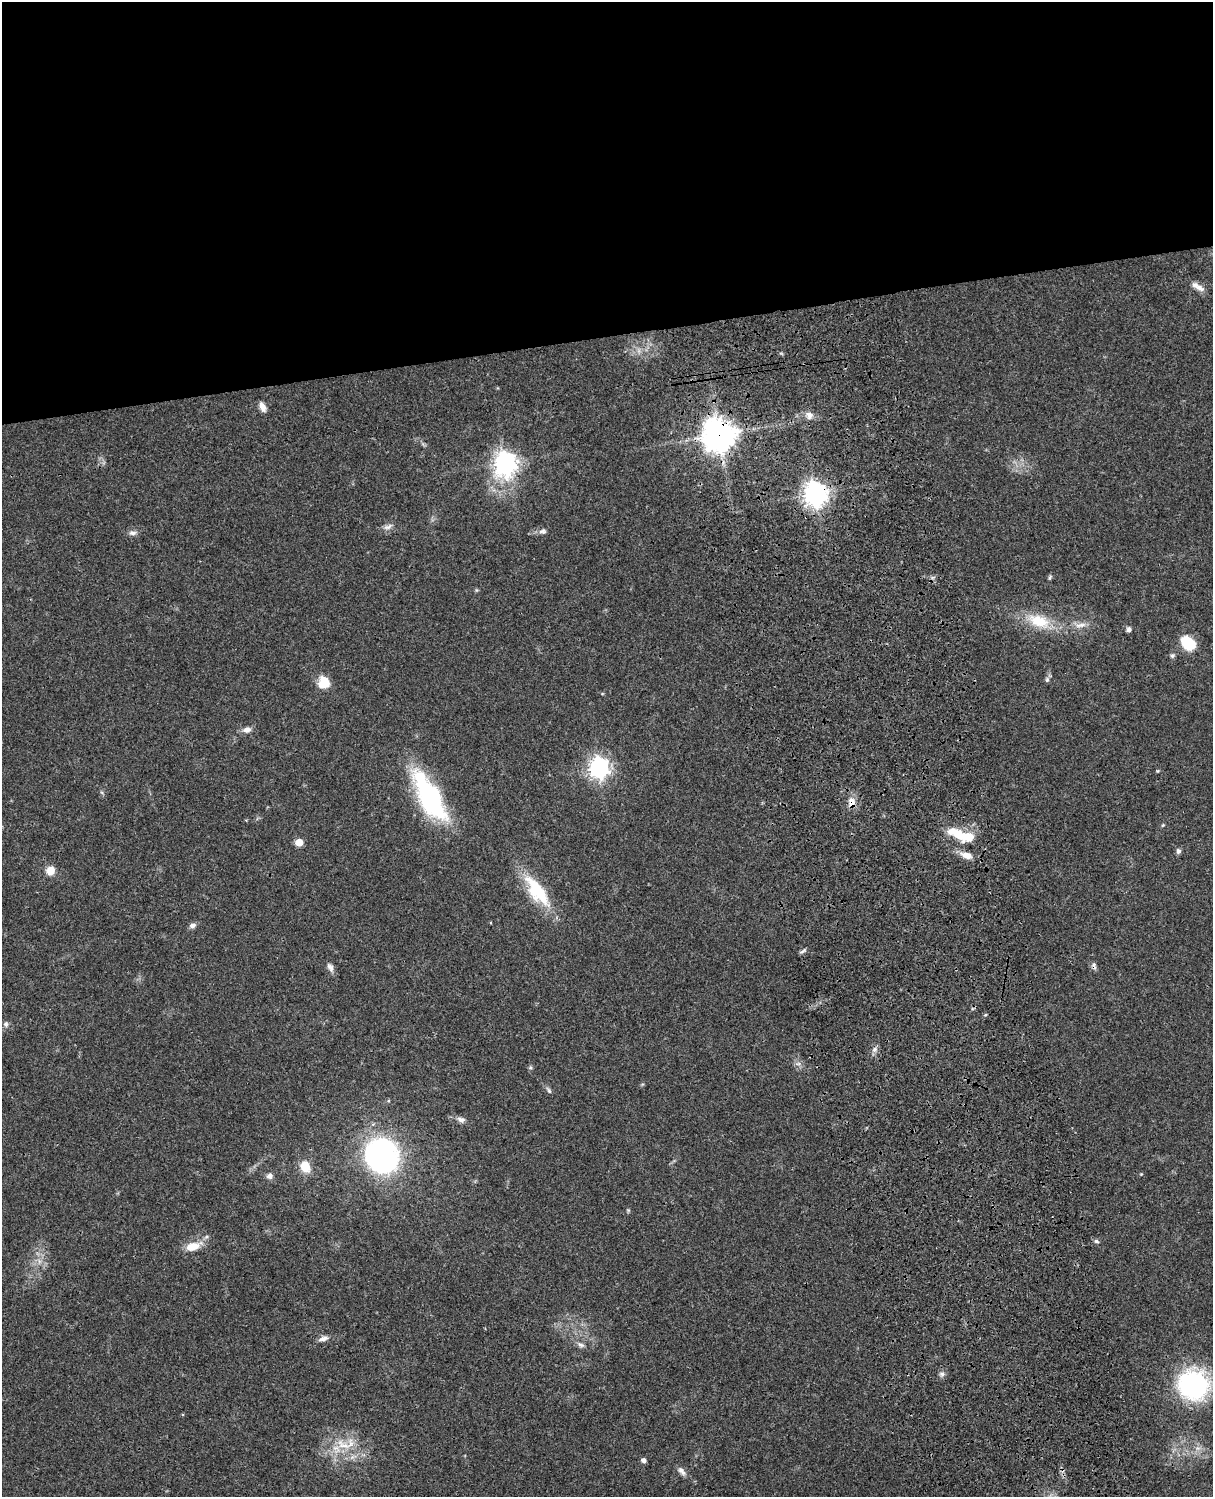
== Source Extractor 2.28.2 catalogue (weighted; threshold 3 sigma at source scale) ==
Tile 2 of 4 x 3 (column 2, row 1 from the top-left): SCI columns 1334-2544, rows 3267-4761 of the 5085 x 4926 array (HDU 1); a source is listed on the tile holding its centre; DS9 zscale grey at full resolution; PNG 1215 x 1499 px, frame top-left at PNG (2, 2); no overlay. Shown black and unused: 23% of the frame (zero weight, under 3 of 4 exposures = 6% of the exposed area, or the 3 px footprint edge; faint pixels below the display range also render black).
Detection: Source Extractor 2.28.2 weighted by HDU 2 'WHT'; one run over the whole footprint, this tile lists its part. Background 0.0752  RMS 0.0058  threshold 0.0259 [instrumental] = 3 sigma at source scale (4.5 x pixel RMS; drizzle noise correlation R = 1.50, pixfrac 1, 0.05/0.05 arcsec/px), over >= 5 px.
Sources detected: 57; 3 inside a brighter object's white glare — not listed; the other 54 listed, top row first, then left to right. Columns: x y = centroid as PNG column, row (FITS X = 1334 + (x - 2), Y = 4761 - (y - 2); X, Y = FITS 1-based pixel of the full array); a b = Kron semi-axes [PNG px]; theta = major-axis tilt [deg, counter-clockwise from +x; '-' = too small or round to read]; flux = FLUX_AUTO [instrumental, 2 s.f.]
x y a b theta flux
1200 288 15 8 -29 4
262 407 11 6 -66 3.8
809 415 10 9 - 3.6
719 435 11 10 - 920
505 463 9 8 - 450
815 494 8 8 - 530
388 527 14 6 22 2.6
543 531 10 7 -1 1.9
132 533 11 7 -1 2.2
1050 577 8 4 63 0.98
1039 621 33 17 -19 20
1081 625 18 6 9 4.2
1129 629 6 5 - 1.8
1188 643 14 9 -45 23
1172 655 7 6 - 1.2
1047 680 7 5 88 1.2
324 683 14 13 - 9.7
247 730 10 7 12 3.2
599 768 8 7 - 330
1157 771 5 4 - 0.55
429 796 60 21 -61 82
851 802 14 10 88 5.5
1163 825 5 4 - 0.66
959 835 32 12 -31 16
299 842 5 5 - 11
1178 851 7 6 - 1.7
966 855 15 8 -17 5.6
50 870 9 8 - 7.3
537 891 44 16 -54 31
193 925 9 6 17 2.1
803 951 9 4 38 1.3
1094 966 11 5 -82 1.7
330 967 13 7 -62 2.6
985 1015 5 3 - 0.52
6 1024 7 6 - 1.5
874 1049 8 6 24 1.9
798 1064 7 4 18 1.3
549 1090 10 5 -53 1.4
461 1120 12 7 -18 2.7
382 1156 25 25 - 140
305 1167 11 8 -66 12
1141 1174 4 4 - 0.48
269 1176 9 8 - 2.5
628 1210 6 4 -44 0.7
1096 1241 7 5 -16 1.1
193 1246 21 10 17 9.6
39 1261 7 4 -72 1.5
323 1338 12 6 18 2.8
581 1345 10 6 -28 2
942 1374 7 6 - 1.6
1193 1385 27 25 -50 96
343 1445 27 11 -28 14
644 1460 5 4 - 2.5
682 1471 13 7 -49 2.8
Overlapping masked pixels (flux is a lower limit): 4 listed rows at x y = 719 435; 815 494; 851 802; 1094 966